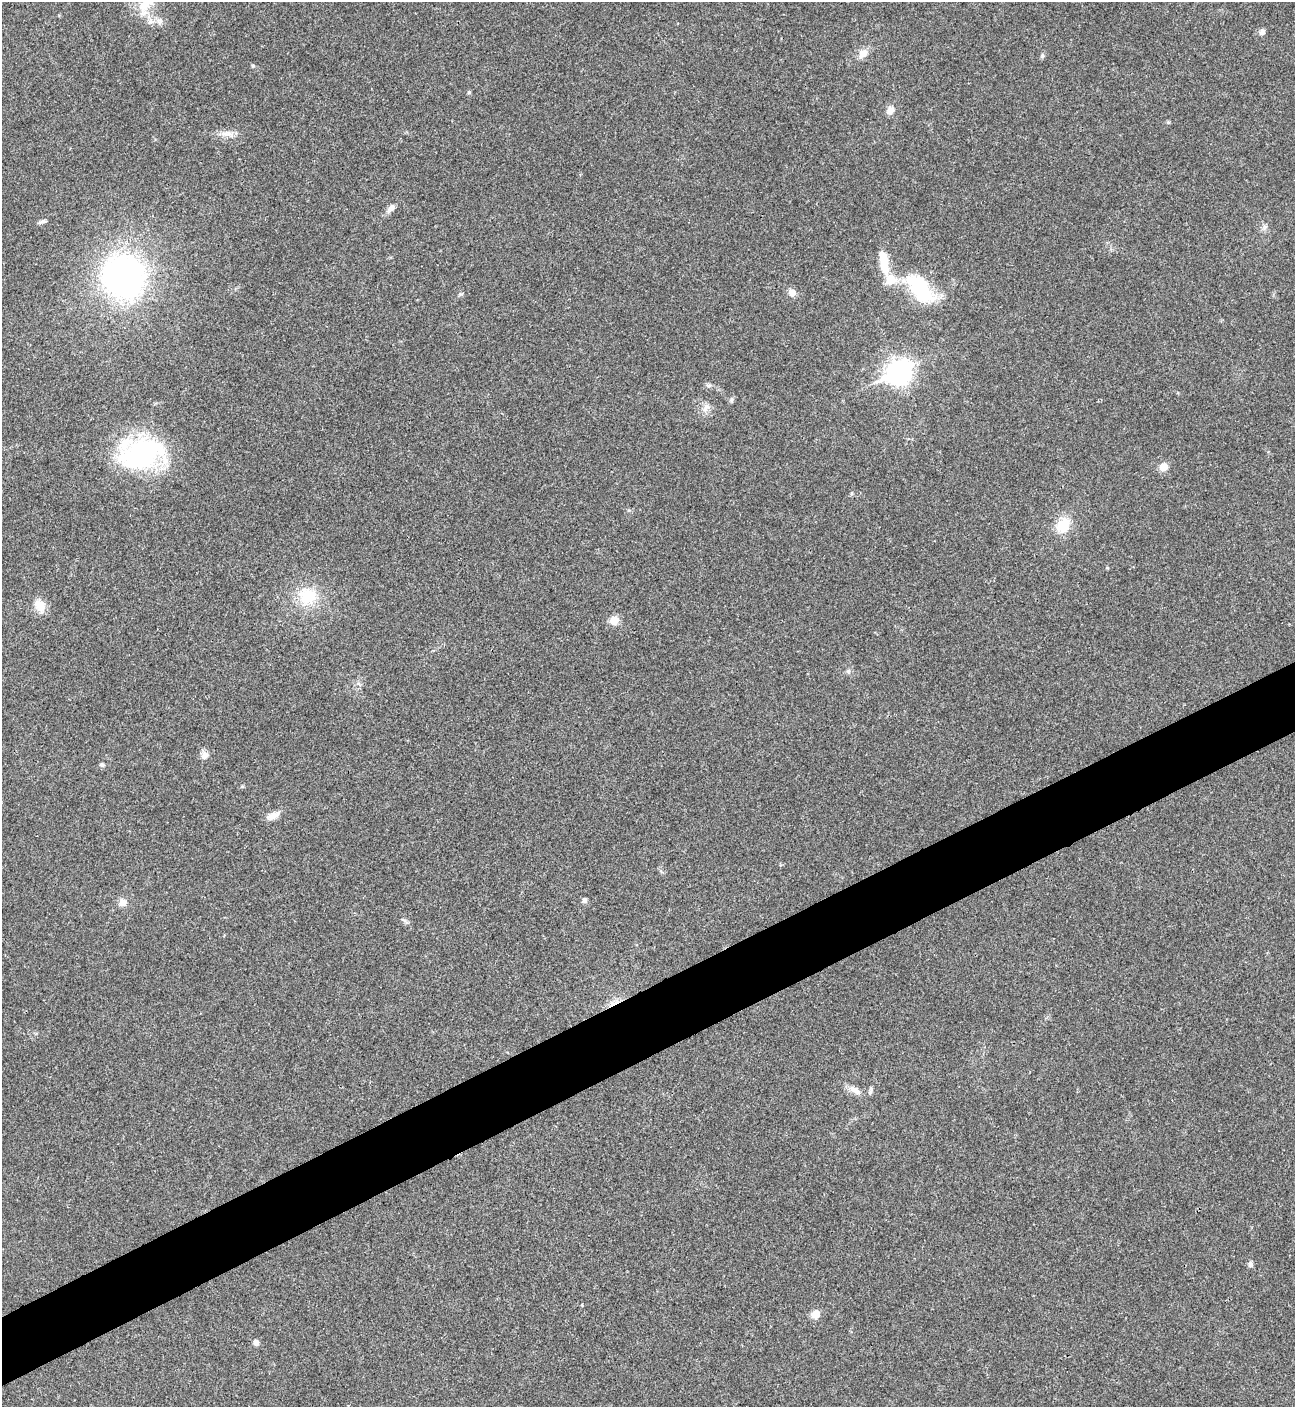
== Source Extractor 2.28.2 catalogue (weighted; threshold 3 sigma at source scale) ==
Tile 7 of 4 x 4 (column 3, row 2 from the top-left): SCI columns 2876-4168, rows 2813-4217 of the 5618 x 5629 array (HDU 1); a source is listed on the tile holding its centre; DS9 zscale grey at full resolution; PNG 1297 x 1409 px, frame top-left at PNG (2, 2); no overlay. Shown black and unused: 5% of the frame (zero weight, under 3 of 4 exposures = <1% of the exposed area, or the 3 px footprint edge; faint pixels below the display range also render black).
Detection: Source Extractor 2.28.2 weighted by HDU 2 'WHT'; one run over the whole footprint, this tile lists its part. Background 0.021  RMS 0.0041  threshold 0.0186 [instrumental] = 3 sigma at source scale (4.5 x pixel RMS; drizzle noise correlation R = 1.50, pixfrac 1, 0.05/0.05 arcsec/px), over >= 5 px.
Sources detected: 37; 2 inside a brighter object's white glare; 1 cosmic-ray / hot-pixel residue — not listed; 1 inside a brighter listed object's ellipse — not listed separately; the other 33 listed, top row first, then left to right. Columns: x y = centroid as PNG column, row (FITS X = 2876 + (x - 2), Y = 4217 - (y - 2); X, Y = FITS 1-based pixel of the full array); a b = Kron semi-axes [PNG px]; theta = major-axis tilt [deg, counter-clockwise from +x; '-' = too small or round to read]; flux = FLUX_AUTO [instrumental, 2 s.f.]
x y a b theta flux
145 4 26 13 39 8.5
1262 32 7 6 - 1.5
863 53 13 9 43 3.4
1042 55 6 4 -72 0.58
469 92 4 4 - 0.61
891 110 10 8 72 2.5
226 134 18 6 -4 3.1
390 208 14 7 52 2.2
42 222 11 4 8 1
884 262 31 10 -79 9.4
123 277 30 29 - 150
922 286 32 23 -35 20
792 292 10 9 - 2.1
899 372 11 8 27 300
708 385 9 4 0 0.9
732 400 7 4 -90 0.67
705 410 7 6 - 1.5
140 454 51 34 12 61
1164 467 9 8 - 3.5
1063 525 17 12 65 10
307 596 25 22 -14 14
40 605 17 13 -47 4.9
614 620 10 9 - 3.8
205 755 10 9 - 2.1
102 765 6 5 - 0.79
273 816 19 8 25 3
585 900 8 6 -59 0.97
122 903 10 10 - 2.3
855 1090 18 8 -36 2.9
870 1091 12 4 76 0.99
1250 1264 7 6 - 1.2
815 1314 6 5 - 7.9
256 1343 7 6 - 1.6
Isophote crosses this tile's border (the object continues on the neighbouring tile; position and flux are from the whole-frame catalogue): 1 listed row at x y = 145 4
Unlisted compact peaks at least as high as the median listed source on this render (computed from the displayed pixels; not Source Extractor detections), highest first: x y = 253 66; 461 294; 848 671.